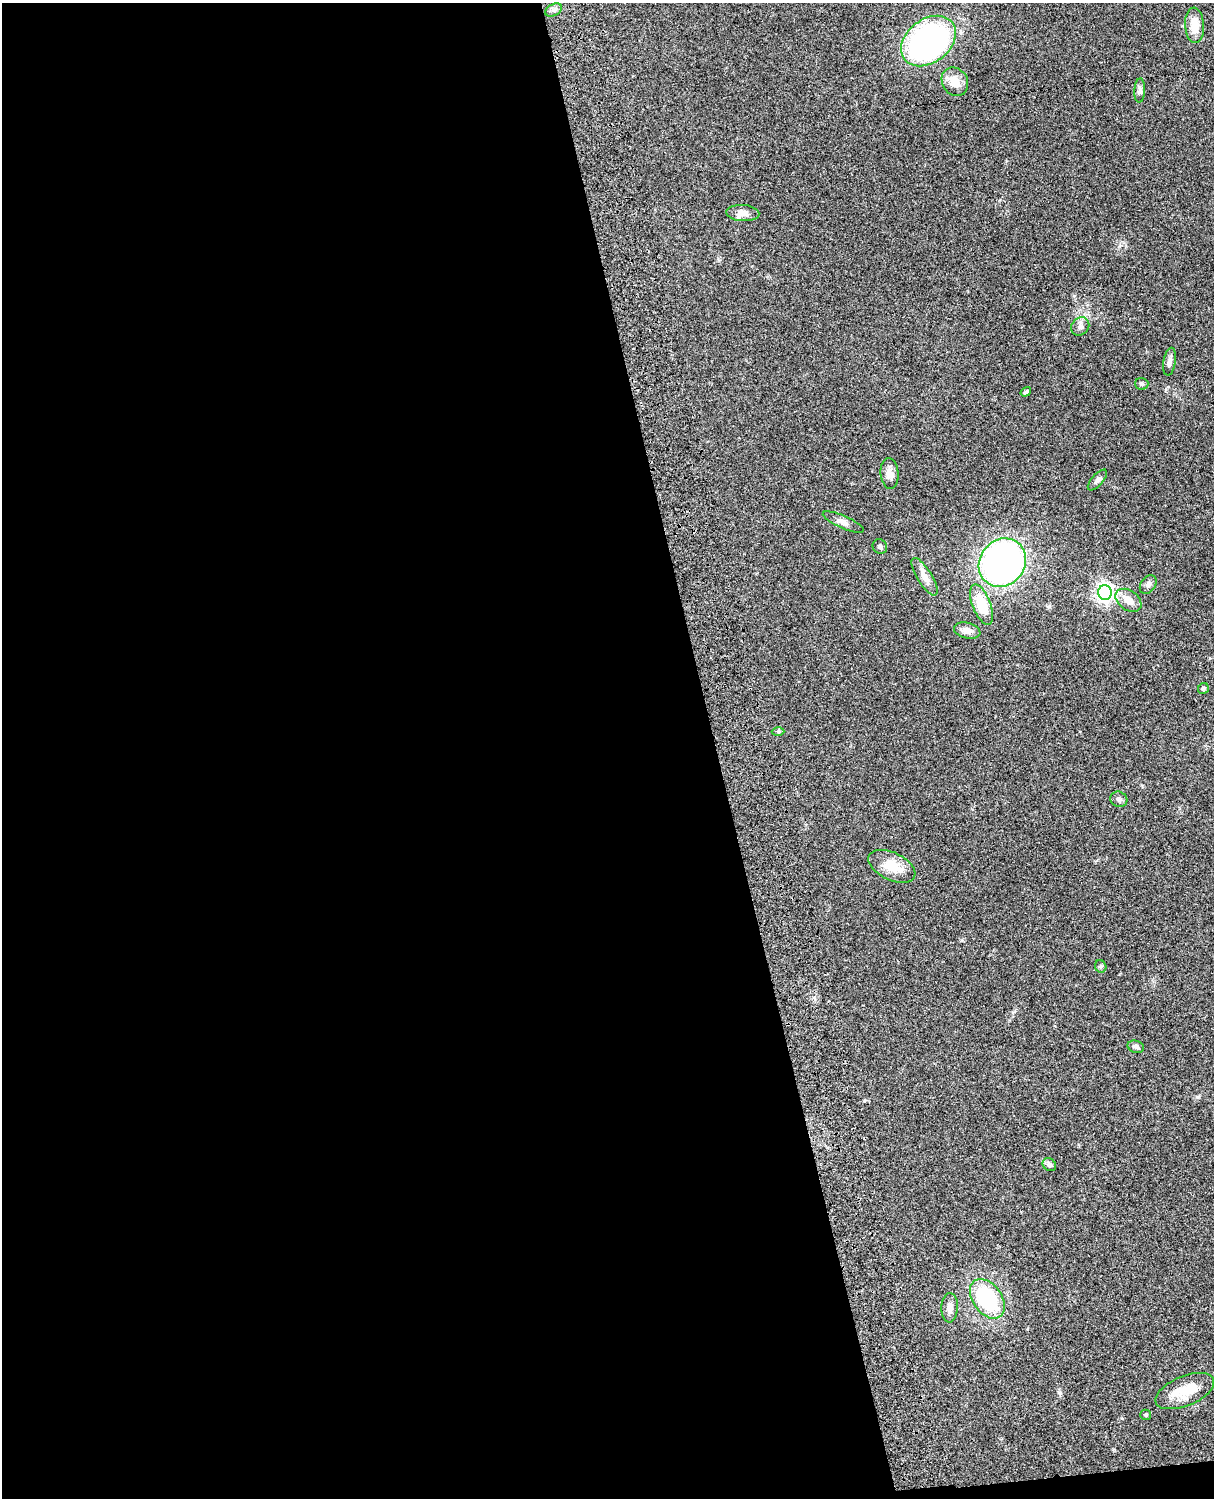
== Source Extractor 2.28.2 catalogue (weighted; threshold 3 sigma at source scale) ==
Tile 9 of 4 x 3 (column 1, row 3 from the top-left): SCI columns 122-1333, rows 278-1773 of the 5089 x 4929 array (HDU 1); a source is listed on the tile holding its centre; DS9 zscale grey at full resolution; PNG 1216 x 1500 px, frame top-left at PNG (2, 3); each listed source drawn as its Kron ellipse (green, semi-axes under 4 px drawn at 4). Shown black and unused: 59% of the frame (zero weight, under 3 of 4 exposures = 6% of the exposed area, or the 3 px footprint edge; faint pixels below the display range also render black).
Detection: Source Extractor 2.28.2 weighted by HDU 2 'WHT'; one run over the whole footprint, this tile lists its part. Background 0.0748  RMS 0.0058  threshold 0.0262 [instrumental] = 3 sigma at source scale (4.5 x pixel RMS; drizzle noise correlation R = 1.50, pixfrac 1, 0.05/0.05 arcsec/px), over >= 5 px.
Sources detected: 33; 1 inside a brighter listed object's ellipse — not listed separately; the other 32 listed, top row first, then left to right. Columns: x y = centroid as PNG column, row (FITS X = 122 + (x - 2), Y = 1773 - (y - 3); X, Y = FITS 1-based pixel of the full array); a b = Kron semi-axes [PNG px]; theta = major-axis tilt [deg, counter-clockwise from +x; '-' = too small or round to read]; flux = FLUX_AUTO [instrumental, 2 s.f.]
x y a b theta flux
554 10 9 5 27 1.8
1194 25 18 9 -87 8.7
928 41 30 21 38 140
955 82 15 12 -56 7.4
1140 90 12 5 86 2
743 213 16 8 -3 4.1
1080 326 10 8 48 2.5
1169 362 14 6 81 2.5
1142 384 6 6 - 1
1026 392 5 4 - 0.99
889 473 15 9 -85 3.6
1097 480 13 5 48 1.9
843 522 22 6 -24 3.1
880 547 8 6 -42 1.7
1002 563 25 22 50 210
925 577 21 7 -58 5.2
1148 584 10 7 55 2.2
1105 593 7 7 - 230
1128 600 14 9 -36 5.9
982 605 21 9 -69 19
967 630 13 7 -13 4.2
1203 689 6 5 - 0.98
778 731 6 4 -1 0.73
1119 799 8 7 - 1.7
892 866 25 13 -25 12
1101 966 6 5 - 0.98
1136 1047 8 6 -15 2
1049 1165 7 6 - 2.1
987 1299 22 14 -55 45
950 1308 15 8 86 3.8
1185 1391 31 15 22 15
1146 1415 5 5 - 0.84
Unlisted compact peaks at least as high as the median listed source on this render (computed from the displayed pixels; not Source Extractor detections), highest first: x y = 1060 1393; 1198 1097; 961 940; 1119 246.